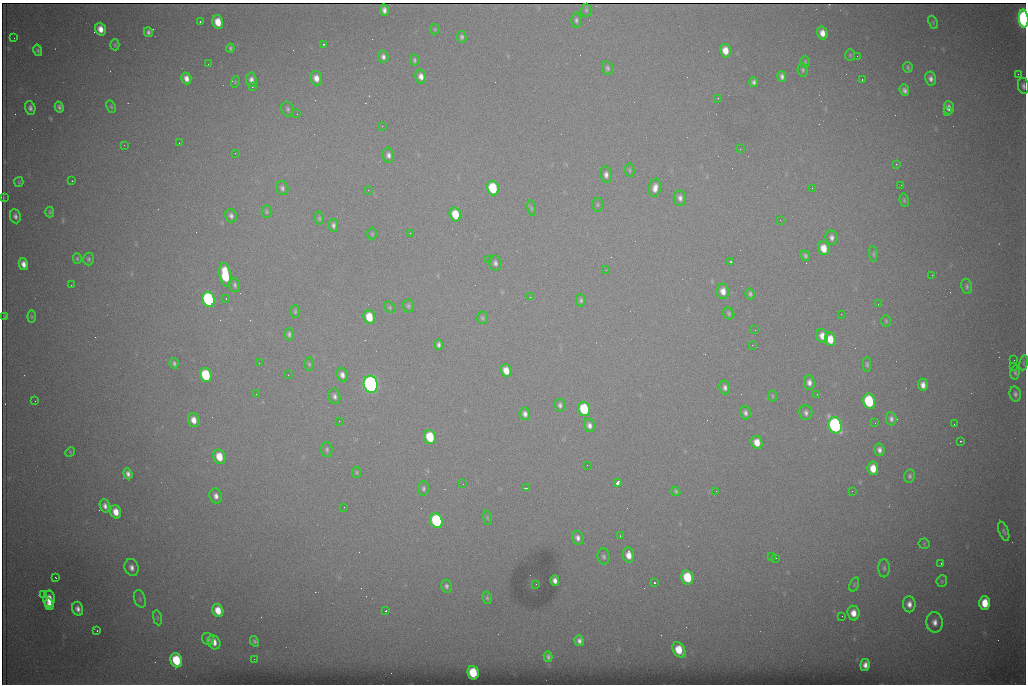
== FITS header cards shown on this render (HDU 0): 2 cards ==
NAXIS1  =                 1024 /fastest changing axis
NAXIS2  =                  682 /next to fastest changing axis

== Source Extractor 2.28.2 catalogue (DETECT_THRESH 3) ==
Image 1024 x 682 px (HDU 0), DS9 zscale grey, 1 PNG px = 1 image px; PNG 1028 x 686 px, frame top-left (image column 1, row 682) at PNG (2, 3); each listed source drawn as its Kron ellipse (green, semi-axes under 4 px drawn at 4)
Background 4470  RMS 44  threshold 131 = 3 sigma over >= 5 px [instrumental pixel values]
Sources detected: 223; all 223 listed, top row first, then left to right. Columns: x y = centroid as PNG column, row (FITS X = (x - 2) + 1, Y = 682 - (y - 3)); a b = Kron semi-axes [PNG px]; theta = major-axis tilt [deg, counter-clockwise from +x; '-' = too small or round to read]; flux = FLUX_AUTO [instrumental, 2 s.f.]
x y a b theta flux
384 10 6 4 -85 1.3e+04
586 10 6 5 - 4.9e+03
1024 19 9 5 -86 1.0e+06
576 20 7 5 -90 6.7e+03
200 22 3 2 - 2.8e+03
218 22 7 5 -74 4.9e+04
933 22 7 4 -67 3.9e+03
100 29 6 5 - 2.8e+04
435 29 5 5 - 3.2e+03
148 32 5 4 - 7.7e+03
822 33 6 5 - 2.6e+04
462 37 6 4 -79 7.0e+03
14 38 2 2 - 1.5e+03
323 44 2 2 - 2.5e+03
115 45 5 4 - 4.1e+03
230 48 4 3 - 5.1e+03
38 50 6 4 -77 6.1e+03
725 51 7 5 -78 3.9e+04
850 55 6 5 - 3.9e+03
857 56 2 2 - 1.4e+03
383 57 6 5 - 1.0e+04
414 60 6 4 -89 5.4e+03
805 62 6 5 - 4.1e+03
208 64 3 2 - 2.8e+03
908 67 5 4 - 5.2e+03
607 68 7 5 -76 6.9e+03
803 70 6 5 - 5.5e+03
1018 74 2 2 - 1.5e+04
421 76 7 5 -77 1.8e+04
782 76 5 4 - 1.0e+04
186 78 6 5 - 1.9e+04
316 78 7 5 -73 2.3e+04
862 79 3 2 - 4.9e+03
931 79 7 5 -78 1.2e+04
251 80 7 5 -85 1.5e+04
235 82 6 3 72 2.9e+03
754 82 5 4 - 7.9e+03
252 86 3 3 - 9.5e+04
1023 86 8 5 -80 9.8e+03
904 90 6 4 -68 1.1e+04
718 98 3 2 - 3.8e+03
59 107 5 4 - 7.7e+03
111 107 6 4 -64 4.2e+03
30 108 7 5 -76 9.8e+03
949 108 6 5 - 1.6e+04
288 109 7 6 - 7.6e+03
947 112 2 2 - 3.6e+03
297 114 3 2 - 2.7e+03
382 126 2 2 - 1.9e+03
179 143 2 2 - 3.7e+03
124 145 2 2 - 1.8e+03
740 149 3 2 - 3.0e+03
235 153 2 2 - 1.5e+03
388 155 7 5 -81 1.2e+04
896 164 4 3 - 2.5e+03
630 170 6 4 -82 4.7e+03
606 175 8 5 -80 1.3e+04
72 181 2 2 - 5.4e+03
19 182 5 4 - 3.3e+03
901 185 2 2 - 1.7e+03
282 188 7 6 - 8.6e+03
493 188 7 5 -74 1.7e+05
655 188 9 6 81 2.2e+04
812 188 2 2 - 3.9e+03
368 190 2 2 - 8.9e+03
3 198 3 2 - 2.0e+03
680 198 8 6 -81 1.3e+04
904 200 7 4 -81 4.8e+03
598 205 7 5 90 4.9e+03
532 208 8 4 -81 4.7e+03
50 212 5 4 - 4.7e+03
267 212 6 5 - 4.5e+03
455 214 7 5 -75 7.7e+04
15 216 7 5 -81 9.7e+03
231 216 7 5 -76 9.4e+03
319 218 6 4 -81 4.7e+03
780 220 2 2 - 2.2e+03
333 225 6 5 - 8.6e+03
410 233 2 2 - 1.4e+03
372 234 6 4 90 3.4e+03
831 237 7 6 - 1.1e+04
824 248 7 5 -78 4.4e+04
873 254 7 4 -84 5.0e+03
805 256 5 4 - 6.2e+03
77 259 5 4 - 4.2e+03
89 259 6 5 - 5.8e+03
488 260 3 2 - 2.0e+03
731 261 3 3 - 3.5e+03
495 263 7 6 - 1.0e+04
23 264 6 4 -76 1.9e+04
606 270 2 2 - 1.4e+03
225 275 12 5 -81 1.4e+05
932 275 2 2 - 1.2e+03
71 285 2 2 - 7.0e+03
235 285 7 5 -76 7.4e+03
967 286 8 5 -78 7.2e+03
723 291 7 6 - 2.6e+04
750 294 5 4 - 6.5e+03
530 297 2 2 - 1.3e+03
209 299 7 6 - 6.5e+05
226 299 3 2 - 2.9e+03
581 300 6 5 - 6.4e+03
878 304 2 2 - 1.5e+03
408 306 6 6 - 6.0e+03
390 307 6 5 - 4.5e+03
295 311 6 4 88 4.5e+03
729 313 6 5 - 5.7e+03
841 314 3 2 - 2.5e+03
4 317 3 2 - 2.7e+03
32 317 6 4 -84 3.8e+03
369 317 7 5 -73 7.2e+04
483 318 6 5 - 5.8e+03
886 321 6 5 - 4.3e+03
755 330 2 2 - 1.6e+03
289 334 6 4 -89 7.3e+03
822 336 7 6 - 2.4e+04
830 339 7 5 -80 4.8e+04
439 345 5 4 - 9.4e+03
752 345 3 2 - 4.4e+03
1014 360 3 2 - 2.2e+03
174 363 5 4 - 6.2e+03
259 363 2 2 - 1.6e+03
1024 363 7 3 81 4.1e+03
309 364 6 4 -88 5.0e+03
867 364 7 4 89 5.6e+03
1013 366 2 2 - 1.9e+04
506 370 6 5 - 3.7e+04
1015 372 7 4 84 6.5e+03
206 375 7 5 -73 1.9e+05
288 375 2 2 - 1.8e+03
342 375 7 5 -70 1.5e+04
809 382 7 5 -83 1.5e+04
371 384 8 7 - 1.7e+06
923 385 6 5 - 1.8e+04
725 388 7 5 -76 1.1e+04
256 394 2 2 - 1.9e+03
817 394 2 2 - 1.9e+03
1015 394 7 5 -76 9.2e+03
335 396 8 6 -81 1.0e+04
773 396 6 4 -88 3.7e+03
35 401 2 2 - 1.8e+03
869 401 7 6 - 2.3e+05
560 405 6 5 - 8.3e+03
584 409 7 6 - 1.9e+05
745 413 7 5 -75 9.9e+03
806 413 7 6 - 1.1e+04
525 414 6 5 - 1.3e+04
891 419 6 5 - 1.1e+04
194 420 7 5 -73 2.5e+04
339 421 2 2 - 1.4e+03
875 423 2 2 - 1.8e+03
954 424 2 2 - 9.3e+03
589 425 6 5 - 1.3e+04
835 425 8 6 -71 9.3e+05
430 437 7 5 -73 1.3e+05
961 441 4 2 - 4.6e+03
757 442 6 5 - 3.7e+04
327 449 7 5 -90 6.9e+03
879 450 6 5 - 1.3e+04
70 452 5 4 - 3.6e+03
219 457 7 6 - 5.7e+04
587 465 2 2 - 3.4e+03
873 468 7 5 -83 4.4e+04
357 472 5 4 - 4.3e+03
128 474 6 4 -70 1.2e+04
910 476 7 5 78 6.4e+03
617 483 4 3 - 1.0e+05
463 484 2 2 - 1.2e+03
423 488 7 5 86 6.6e+03
526 488 4 2 - 4.7e+03
676 491 5 4 - 5.1e+03
716 491 3 2 - 2.1e+03
852 491 2 2 - 1.7e+03
216 496 7 6 - 1.5e+04
105 506 7 5 -73 1.3e+04
344 507 2 2 - 4.0e+03
116 512 7 5 -73 3.6e+04
487 518 7 3 -81 3.6e+03
436 521 7 6 - 3.9e+05
1004 531 10 4 -69 7.3e+03
620 536 2 2 - 2.0e+03
578 538 7 5 -76 1.3e+04
924 544 5 5 - 3.7e+03
629 555 8 5 -81 3.0e+04
772 556 3 2 - 3.4e+03
604 557 8 6 -85 7.4e+03
776 558 2 2 - 1.2e+03
941 563 3 2 - 3.3e+03
132 567 9 7 -72 1.6e+04
884 568 9 5 -90 8.6e+03
687 577 7 6 - 1.3e+05
56 578 2 2 - 2.4e+03
555 580 5 4 - 1.3e+04
942 581 6 5 - 4.6e+03
654 583 3 3 - 9.8e+04
536 584 2 2 - 1.3e+03
854 584 7 4 71 4.6e+03
446 586 6 5 - 8.1e+03
43 594 2 2 - 9.8e+03
487 598 6 5 - 5.1e+03
49 599 8 5 89 4.4e+04
140 599 9 5 -72 7.6e+03
985 603 7 5 -89 6.4e+04
49 604 6 3 -77 1.7e+04
909 604 8 6 -88 1.9e+04
78 609 7 5 -75 1.4e+04
218 610 7 5 -73 4.4e+04
386 611 3 2 - 2.5e+03
853 613 7 6 - 3.1e+04
842 616 2 2 - 1.1e+03
157 618 7 3 -81 4.3e+03
935 622 10 8 -88 2.1e+04
97 631 3 2 - 4.8e+03
208 639 6 5 - 8.0e+03
254 641 5 4 - 5.7e+03
579 641 5 4 - 1.1e+04
214 642 7 6 - 2.3e+04
679 650 8 6 -60 6.3e+04
548 657 5 4 - 7.3e+03
254 659 2 2 - 5.3e+03
176 660 7 5 -70 1.4e+05
865 665 6 4 83 1.6e+04
473 673 7 5 -76 1.3e+05
At the frame edge (FLAGS 8, measured only in part): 2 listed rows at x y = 1024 19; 1023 86

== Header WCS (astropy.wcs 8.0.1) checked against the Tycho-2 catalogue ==
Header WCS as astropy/WCSLIB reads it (CRVAL/CRPIX/CD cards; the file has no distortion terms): RA---TAN/DEC--TAN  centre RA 07:06:07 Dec +31:10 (106.53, +31.16 deg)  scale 1.43 arcsec/px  FOV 24.4' x 16.3'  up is -93 deg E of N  parity flipped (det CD > 0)
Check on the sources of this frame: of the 60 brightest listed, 10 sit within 2.1 arcsec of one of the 15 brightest Tycho-2 stars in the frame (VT <= 12.35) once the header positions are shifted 0.59 arcsec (0.33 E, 0.49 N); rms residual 0.88 arcsec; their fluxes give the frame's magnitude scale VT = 24.96 - 2.5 log10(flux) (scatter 0.13 mag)
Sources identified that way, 10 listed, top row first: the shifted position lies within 2.1 arcsec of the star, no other Tycho-2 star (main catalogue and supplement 1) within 4.2 arcsec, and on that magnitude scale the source's flux lands within +1.5 / -3 mag of the star's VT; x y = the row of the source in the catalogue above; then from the Tycho-2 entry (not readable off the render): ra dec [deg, ICRS J2000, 3 dp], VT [Tycho-2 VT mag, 2 dp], TYC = Tycho-2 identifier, HIP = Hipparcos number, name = IAU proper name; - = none
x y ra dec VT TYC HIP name
1024 19 106.369 +31.359 8.79 2438-636-1 - -
493 188 106.458 +31.151 12.35 2438-728-1 - -
209 299 106.516 +31.041 10.39 2438-398-1 - -
206 375 106.551 +31.041 11.84 2438-663-1 - -
371 384 106.552 +31.106 9.20 2438-180-1 - -
869 401 106.550 +31.305 11.61 2438-184-1 - -
584 409 106.559 +31.192 11.79 2438-1039-1 - -
835 425 106.562 +31.292 10.01 2438-106-1 - -
436 521 106.614 +31.135 11.36 2438-550-1 - -
473 673 106.684 +31.152 11.76 2438-931-1 - -